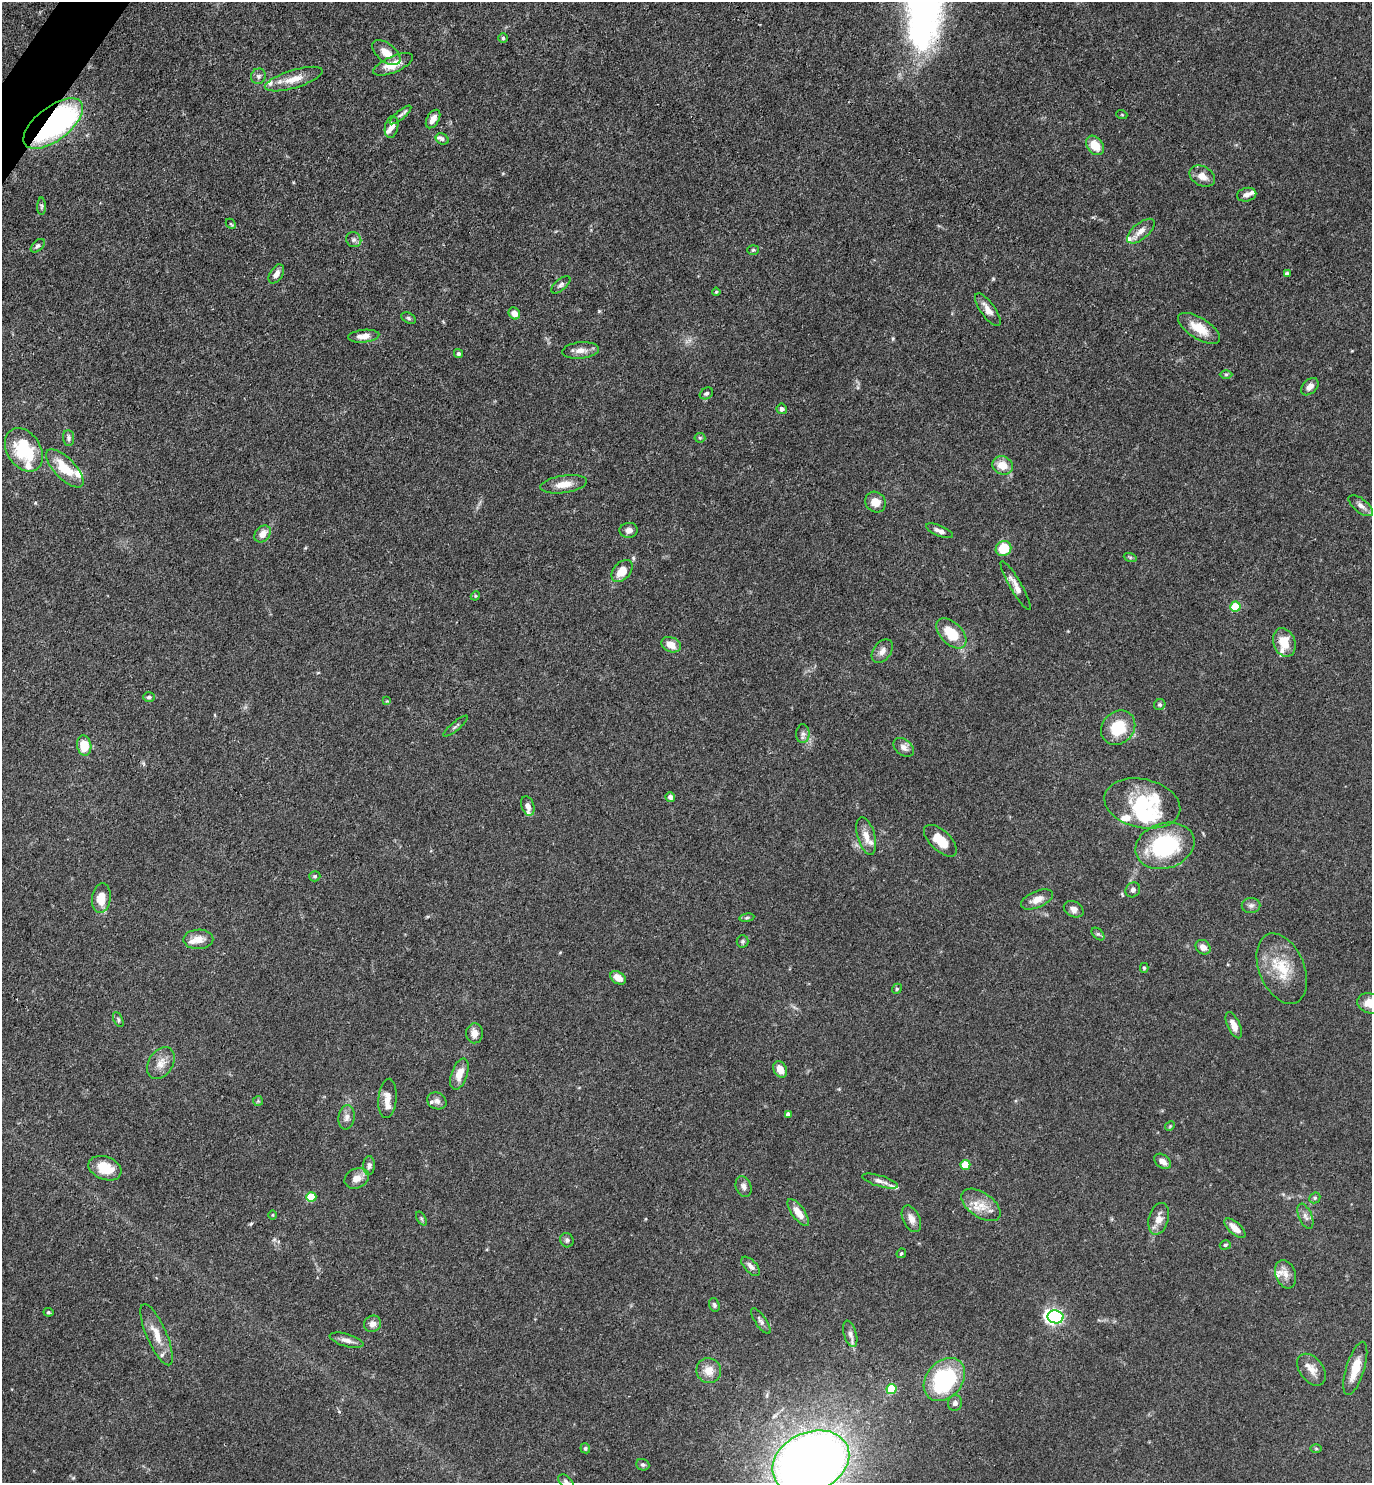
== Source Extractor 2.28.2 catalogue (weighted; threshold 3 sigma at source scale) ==
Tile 11 of 4 x 4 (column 3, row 3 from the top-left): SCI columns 2895-4264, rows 1481-2961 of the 5929 x 5923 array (HDU 1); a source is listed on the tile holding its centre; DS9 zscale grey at full resolution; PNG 1374 x 1485 px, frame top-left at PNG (2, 2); each listed source drawn as its Kron ellipse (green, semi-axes under 4 px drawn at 4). Shown black and unused: <1% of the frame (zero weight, under 3 of 4 exposures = <1% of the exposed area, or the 3 px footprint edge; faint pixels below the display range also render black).
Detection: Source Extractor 2.28.2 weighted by HDU 2 'WHT'; one run over the whole footprint, this tile lists its part. Background 0.119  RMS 0.0043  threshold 0.0195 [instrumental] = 3 sigma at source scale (4.5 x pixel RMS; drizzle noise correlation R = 1.50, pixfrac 1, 0.05/0.05 arcsec/px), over >= 5 px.
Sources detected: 157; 1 inside a brighter object's white glare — neither listed nor drawn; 17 inside a brighter listed object's ellipse — not listed separately; the other 139 listed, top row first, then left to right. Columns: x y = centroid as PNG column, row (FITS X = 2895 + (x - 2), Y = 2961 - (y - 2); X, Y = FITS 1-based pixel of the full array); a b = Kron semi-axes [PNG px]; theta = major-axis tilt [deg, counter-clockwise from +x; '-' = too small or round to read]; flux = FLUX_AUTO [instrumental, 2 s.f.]
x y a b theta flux
503 38 5 4 - 0.63
386 53 16 9 -39 4.6
393 64 21 8 23 6.9
258 76 8 7 - 1.4
294 79 30 9 17 6.5
401 115 13 4 40 1.1
1122 115 5 3 - 0.36
433 119 10 6 60 2.8
53 124 35 17 37 110
392 127 11 6 77 2.6
442 139 7 5 -28 0.93
1095 145 11 7 -50 7.9
1202 176 13 9 -28 4
1247 195 10 6 14 1.9
42 206 9 4 89 0.78
231 224 6 3 -46 0.49
1141 231 17 8 40 3.5
354 240 8 7 - 1.5
38 246 8 5 43 0.99
753 250 6 5 - 0.68
276 274 10 6 58 2.7
1287 274 4 4 - 1.4
561 285 11 5 42 1.3
716 292 4 4 - 0.5
988 310 19 7 -54 3.5
514 313 6 5 - 3.6
408 318 7 5 -28 0.75
1199 328 24 10 -32 8.2
364 336 15 6 5 3.7
581 350 18 8 5 3.4
458 354 4 4 - 1
1226 374 6 4 0 0.69
1310 387 10 7 45 2.2
706 393 7 5 32 0.95
782 409 5 5 - 1.3
69 438 8 5 -85 1.1
700 438 5 5 - 0.57
24 450 23 16 -57 22
1003 465 10 9 - 6.2
65 468 24 10 -45 11
564 484 23 8 8 5.3
876 502 11 10 - 5.1
1361 506 14 6 -38 2.5
629 530 9 7 6 2.2
939 531 14 5 -23 1.9
263 534 9 7 48 3.8
1003 548 8 7 - 11
1130 557 6 4 -18 0.6
622 571 13 8 49 6.4
1016 585 28 6 -60 3.7
475 596 5 4 - 0.43
1235 607 5 5 - 17
951 633 18 11 -45 12
1284 642 15 11 -69 8.7
671 645 10 7 -20 4.4
882 651 13 8 53 2.6
149 697 6 4 0 0.95
387 701 4 4 - 0.43
1160 704 6 5 - 0.83
456 726 15 3 40 0.9
1118 728 18 15 45 15
803 734 9 7 89 1.6
84 745 10 7 -80 9.7
904 747 11 8 -38 2.3
670 797 5 4 - 1.5
1142 803 38 24 -13 36
528 806 10 6 -71 2.4
866 836 19 8 -74 4.8
940 841 20 10 -43 8
1165 846 30 22 17 42
315 876 5 5 - 0.72
1133 890 8 7 - 1.3
101 898 15 9 82 7.3
1037 899 17 8 23 4.3
1251 905 9 7 2 1.6
1074 909 10 7 -29 2.3
747 918 7 4 8 0.73
1098 934 7 4 -44 0.82
198 939 15 9 1 4.4
743 941 6 6 - 0.75
1203 947 8 6 -40 2.7
1144 968 5 4 - 0.63
1282 969 37 22 -67 16
618 978 8 6 -34 3.9
897 989 5 4 - 0.64
1370 1003 13 10 -17 6.4
118 1020 8 4 -65 0.78
1234 1025 14 6 -66 3.9
475 1033 10 8 88 3.1
161 1063 17 12 58 4.8
780 1070 9 6 -64 4.5
459 1074 16 8 71 5.1
387 1098 20 9 84 4.3
258 1101 5 5 - 0.57
437 1101 10 8 -26 1.7
788 1114 4 4 - 1.3
347 1117 12 8 82 2.4
1170 1126 5 4 - 0.47
1162 1161 9 6 -39 2.7
369 1165 9 6 87 1.5
965 1165 5 5 - 13
105 1168 17 11 -20 9.5
357 1178 13 9 25 4.1
880 1181 19 5 -16 2.2
744 1187 11 7 -68 1.8
311 1197 5 5 - 17
1315 1198 6 5 - 0.72
981 1205 22 12 -35 7.1
798 1212 16 6 -53 4.7
273 1215 5 3 - 0.4
1305 1216 13 6 -67 2
421 1218 7 4 -59 0.73
911 1219 14 8 -64 3.2
1159 1219 16 9 74 4.2
1235 1228 13 6 -42 4.3
567 1240 7 6 - 1.1
1225 1245 6 4 17 0.65
901 1253 5 4 - 0.57
751 1266 12 6 -47 1.9
1285 1274 14 10 -70 3.7
714 1305 7 5 -71 0.89
48 1312 5 4 - 0.62
1055 1317 8 6 -9 110
761 1321 15 5 -56 1.5
373 1324 9 8 - 2.5
850 1334 13 6 -74 2.1
157 1335 33 10 -66 7.5
346 1340 17 6 -16 2.6
1355 1368 28 9 73 8.6
1311 1370 18 11 -52 4.4
709 1371 12 12 - 5.3
944 1379 24 18 48 48
891 1389 5 5 - 23
955 1403 8 7 - 1.6
585 1448 5 4 - 0.77
1316 1448 6 4 -1 0.54
811 1462 40 29 23 520
643 1465 7 5 -23 0.91
566 1481 9 5 -37 1.3
Overlapping masked pixels (flux is a lower limit): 1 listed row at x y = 53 124
Isophote crosses this tile's border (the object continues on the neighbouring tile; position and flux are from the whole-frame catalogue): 3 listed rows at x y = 1370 1003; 811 1462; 566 1481